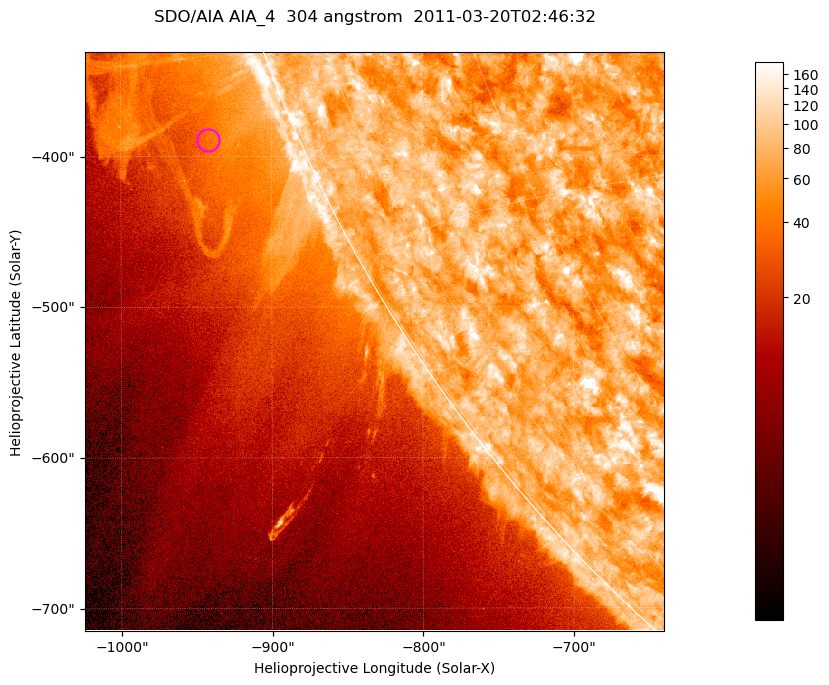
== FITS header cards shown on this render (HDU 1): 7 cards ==
TELESCOP= 'SDO/AIA '           / For AIA: SDO/AIA
INSTRUME= 'AIA_4   '           / For AIA: AIA_ATA1, AIA_ATA2, AIA_ATA3 or AIA_AT
WAVELNTH=                  304 / [angstrom] Wavelength
WAVEUNIT= 'angstrom'           / Wavelength unit: angstrom
DATE-OBS= '2011-03-20T02:46:32.139' / [ISO] Date when observation started; ISO 8
CTYPE1  = 'HPLN-TAN'           / CTYPE1; Typically HPLN
CTYPE2  = 'HPLT-TAN'           / CTYPE2; Typically HPLT

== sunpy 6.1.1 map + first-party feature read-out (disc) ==
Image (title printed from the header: SDO/AIA AIA_4  304 angstrom  2011-03-20T02:46:32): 640 x 640 px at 0.6 arcsec/px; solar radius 964 arcsec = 1606 px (partial field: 2.1% of the solar disc is inside the frame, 41% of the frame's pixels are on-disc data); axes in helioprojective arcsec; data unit not stated in the header (colour bar unlabelled)
Orientation: roll -0.132 deg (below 1 deg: not rotated)
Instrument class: DISC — disc imager (sunpy class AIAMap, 304 A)
Bright regions (active regions / flare kernels): reference = the on-disc median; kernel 5 px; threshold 5 sigma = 113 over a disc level ~73.7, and >= 1.15x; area >= 409 px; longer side >= 8 px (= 4.8 arcsec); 0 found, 0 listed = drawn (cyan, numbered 1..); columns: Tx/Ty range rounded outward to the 2 arcsec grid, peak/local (2 s.f.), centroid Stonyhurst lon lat
Off-limb structures (1.02-1.3 R_sun): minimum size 204 px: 4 found; the strongest spans PA ~110..120 deg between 1.02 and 1.13 R_sun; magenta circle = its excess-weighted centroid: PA ~110 deg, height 1.06 R_sun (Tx ~-942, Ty ~-388 arcsec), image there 1.5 x the reference